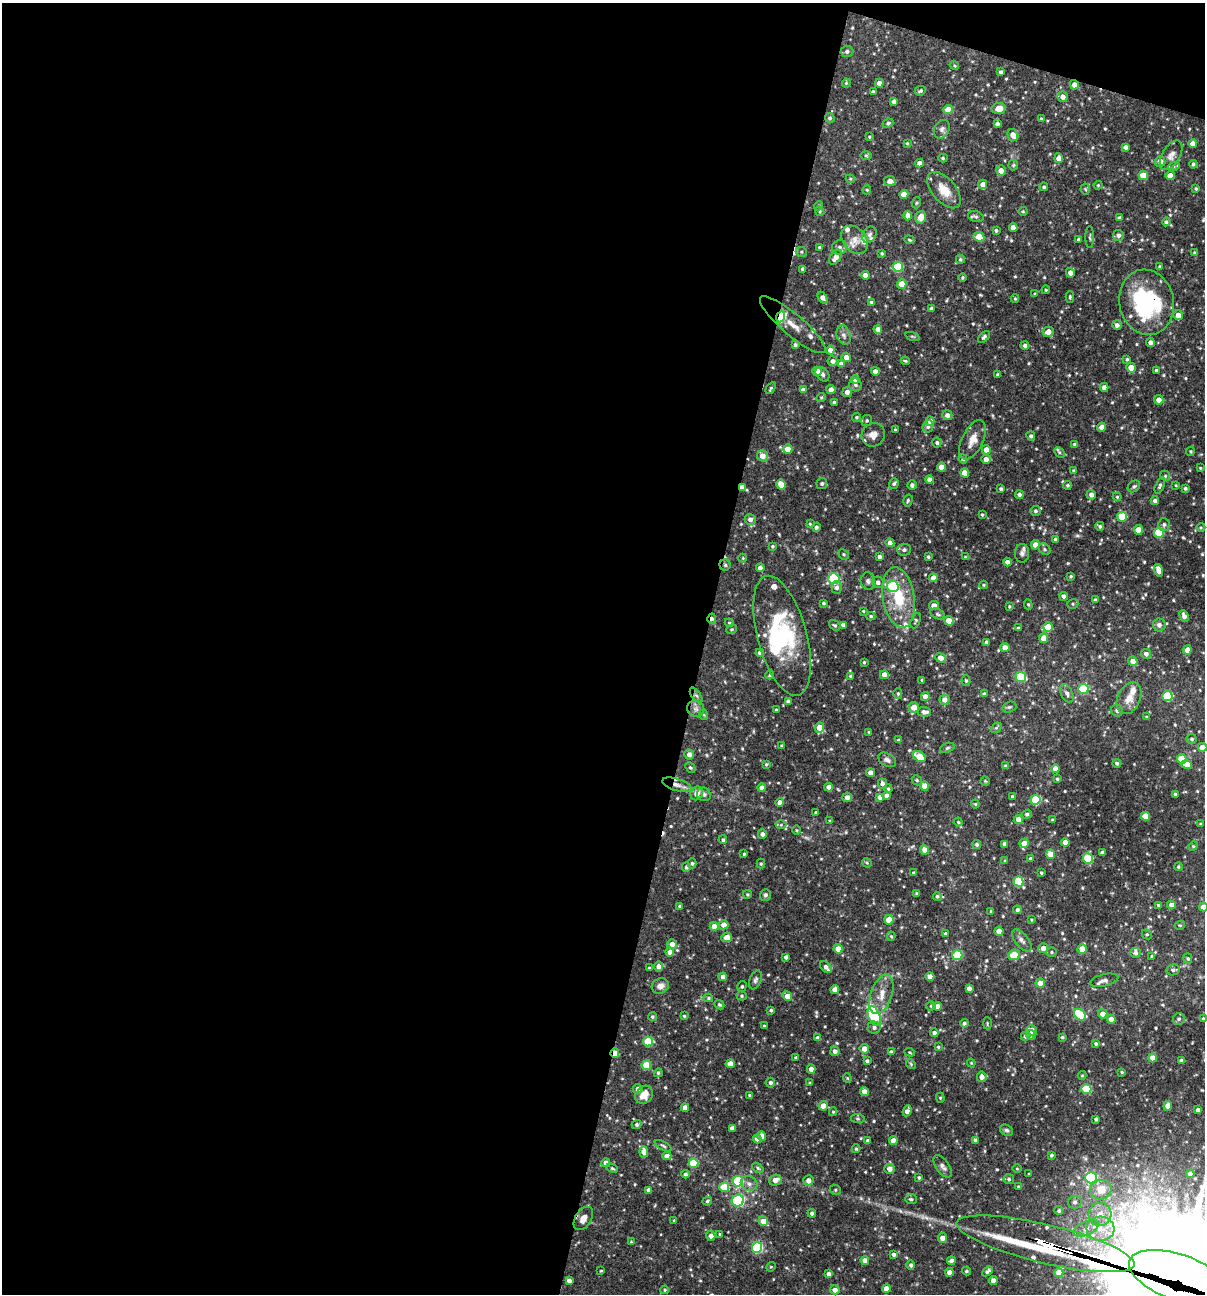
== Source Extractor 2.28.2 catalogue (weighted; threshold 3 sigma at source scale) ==
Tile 1 of 4 x 4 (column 1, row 1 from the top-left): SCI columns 250-1452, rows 3876-5167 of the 5187 x 5168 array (HDU 1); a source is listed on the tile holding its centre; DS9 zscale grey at full resolution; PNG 1207 x 1296 px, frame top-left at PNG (2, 3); each listed source drawn as its Kron ellipse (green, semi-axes under 4 px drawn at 4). Shown black and unused: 60% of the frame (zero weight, under 3 of 4 exposures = <1% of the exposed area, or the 3 px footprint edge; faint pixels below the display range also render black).
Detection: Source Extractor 2.28.2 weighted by HDU 2 'WHT'; one run over the whole footprint, this tile lists its part. Background 0.0862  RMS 0.0039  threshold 0.0174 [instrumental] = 3 sigma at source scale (4.5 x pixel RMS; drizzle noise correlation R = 1.50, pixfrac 1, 0.05/0.05 arcsec/px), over >= 5 px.
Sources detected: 611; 1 too faint to see at this stretch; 3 inside a brighter object's white glare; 4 cosmic-ray / hot-pixel residue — neither listed nor drawn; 19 inside a brighter listed object's ellipse — not listed separately; of the other 584, all 500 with FLUX_AUTO >= 0.365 (the completeness limit of this list) listed and drawn (84 fainter detections not listed), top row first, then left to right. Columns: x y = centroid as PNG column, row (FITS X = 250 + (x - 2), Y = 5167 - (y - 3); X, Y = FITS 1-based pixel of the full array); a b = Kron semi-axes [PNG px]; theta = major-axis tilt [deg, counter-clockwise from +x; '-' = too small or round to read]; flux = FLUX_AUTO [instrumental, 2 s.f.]
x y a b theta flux
847 51 6 5 - 0.98
954 65 5 3 - 0.4
1001 72 4 4 - 0.73
846 83 4 4 - 0.44
879 83 4 4 - 2
1074 85 4 4 - 2.4
920 91 6 4 25 0.67
873 92 4 3 - 0.75
1063 97 5 5 - 2.4
894 101 4 4 - 1.5
999 109 7 5 8 3.6
948 110 4 4 - 6.1
830 118 5 5 - 0.86
1041 119 4 3 - 0.51
888 123 5 4 - 0.85
997 124 4 4 - 1.2
942 129 10 7 63 1.5
1013 135 6 5 - 3.5
869 137 4 3 - 0.4
907 143 4 4 - 0.4
1193 144 4 4 - 2.8
1126 147 4 4 - 1.7
866 155 6 4 -1 0.49
1171 155 16 9 59 2.6
943 158 4 4 - 0.54
1059 158 5 4 - 2.7
1160 162 5 5 - 2.7
919 163 4 4 - 2.3
1193 164 4 3 - 0.71
1013 165 5 5 - 0.53
1174 166 6 3 19 0.55
1001 171 5 5 - 2.9
1143 175 5 4 - 5.6
1170 176 4 4 - 4
850 179 4 4 - 0.41
890 181 6 5 - 2.7
983 184 5 4 - 3.1
1098 185 4 4 - 0.42
1044 187 4 4 - 0.63
1085 189 5 5 - 0.5
1196 189 4 4 - 0.5
867 190 4 4 - 0.45
944 190 22 12 -49 6.1
904 194 4 4 - 3.6
916 203 6 3 71 0.43
819 206 5 4 - 0.5
820 211 5 4 - 0.51
1023 211 4 4 - 0.44
908 216 5 4 - 2.7
921 217 6 5 - 3.7
976 217 8 5 -17 0.84
1119 218 4 3 - 0.76
1166 222 4 4 - 0.79
1013 227 4 4 - 2
996 230 3 3 - 0.72
869 235 9 6 58 1.4
1118 235 5 5 - 1.4
979 237 5 4 - 6.4
1090 237 11 3 90 0.62
1079 239 4 3 - 0.98
854 240 16 11 -50 3.9
909 240 5 4 - 0.44
820 247 3 3 - 0.71
839 247 7 7 - 1.5
801 252 6 4 -21 0.59
882 253 3 3 - 0.4
1194 253 4 4 - 0.48
836 257 8 5 55 3.3
960 259 4 4 - 0.6
1160 266 3 3 - 0.46
898 267 5 5 - 21
803 269 4 3 - 1.1
1070 273 5 4 - 2.3
865 275 4 4 - 3.1
962 277 4 3 - 0.48
902 284 4 4 - 5.9
1046 290 4 3 - 0.44
1035 294 4 3 - 0.49
1070 297 5 4 - 0.53
823 298 6 4 -57 1.9
1015 299 4 4 - 0.47
871 302 4 4 - 0.49
1147 302 33 27 -78 41
931 309 3 3 - 0.87
1178 315 5 5 - 2.9
781 317 6 4 66 25
793 325 42 10 -40 13
1117 325 5 4 - 1.3
878 329 4 4 - 2.6
1048 332 5 5 - 3
844 335 10 7 -73 1.6
912 336 7 3 -19 0.44
984 337 7 4 45 0.96
1150 342 4 4 - 1.3
795 345 3 3 - 0.73
1025 345 4 4 - 1.1
830 350 4 4 - 2.2
846 357 5 4 - 2.2
1127 359 3 3 - 0.48
833 361 5 5 - 1.5
905 361 4 3 - 0.45
841 364 4 4 - 2.3
1131 367 5 4 - 3.2
817 371 5 4 - 2.8
875 371 4 4 - 2.1
1156 371 4 3 - 0.78
822 374 8 6 -49 0.9
998 375 4 3 - 0.93
855 379 4 4 - 1.7
855 385 6 6 - 0.92
1104 387 4 4 - 2
771 388 6 3 55 0.55
803 390 4 4 - 2.3
831 390 4 4 - 1.8
847 392 5 5 - 1.6
821 397 5 3 - 0.4
1159 400 5 4 - 2.5
834 402 3 3 - 0.64
947 415 5 5 - 1.6
857 417 5 4 - 0.55
867 420 5 5 - 0.69
930 421 4 4 - 2.8
928 426 6 5 - 1.2
1101 427 4 4 - 1.9
895 430 3 3 - 0.38
873 435 12 11 - 3.3
1031 436 4 4 - 0.91
973 440 21 10 64 4.4
937 443 5 5 - 0.89
1075 444 3 3 - 0.74
788 449 5 4 - 4.6
986 450 4 4 - 2.9
1190 451 4 3 - 0.44
1059 452 6 4 -46 0.55
762 456 5 5 - 2.9
963 459 4 4 - 0.58
986 459 4 4 - 2
941 467 4 4 - 3.2
1200 468 3 2 - 0.38
1074 470 4 4 - 0.53
965 473 5 4 - 4.8
1165 476 5 4 - 0.52
929 480 4 4 - 2
781 484 5 4 - 5.5
822 484 5 5 - 0.83
894 484 5 4 - 0.7
912 485 4 4 - 1
1067 485 4 4 - 0.57
1160 485 9 4 69 0.81
1176 485 4 3 - 0.39
1134 486 7 5 38 0.76
742 487 4 3 - 2.5
1185 488 4 3 - 0.6
1001 489 4 3 - 0.73
1019 494 4 4 - 1
1091 495 5 4 - 1.7
1117 497 4 4 - 0.44
908 500 6 4 75 0.6
1155 501 4 4 - 1.6
1035 511 5 5 - 0.82
982 515 3 3 - 0.5
1122 517 5 5 - 11
750 519 5 5 - 1.6
810 524 4 3 - 0.38
1164 524 6 5 - 0.79
1100 526 4 4 - 0.8
816 527 4 4 - 0.79
1201 527 4 3 - 0.38
1138 530 4 4 - 4.7
1159 533 5 5 - 15
1055 539 3 3 - 0.86
890 543 4 4 - 2.4
1035 545 5 4 - 2.7
772 546 4 3 - 0.49
1044 549 6 5 - 0.7
904 550 7 6 - 1
1022 553 9 7 90 1.2
844 554 5 4 - 0.61
879 557 4 4 - 1.1
928 557 3 3 - 0.61
965 557 4 3 - 0.37
743 558 4 4 - 0.38
1008 562 4 4 - 2.5
725 565 5 5 - 0.7
760 568 4 4 - 2.3
1158 570 6 4 -74 2.6
1071 576 4 3 - 0.41
933 578 4 4 - 2.8
834 579 5 5 - 31
868 581 9 7 -79 1.1
878 582 6 5 - 1.2
983 585 4 4 - 0.41
893 586 6 5 - 25
837 587 6 5 - 1.3
1064 596 4 4 - 1.2
899 597 30 15 -81 16
1095 600 4 3 - 0.75
823 603 3 3 - 0.66
1028 604 5 4 - 0.53
1073 604 6 4 21 0.62
934 606 5 4 - 3.4
1009 606 3 3 - 0.44
863 611 3 3 - 0.45
938 614 7 5 -27 0.72
871 616 4 4 - 0.49
1184 616 6 4 -65 1.6
712 619 5 4 - 1.2
916 621 8 4 67 0.6
949 621 5 4 - 4.8
729 623 4 4 - 0.45
835 625 6 4 -38 0.63
843 625 4 4 - 2
1159 625 6 6 - 1.6
1048 627 5 4 - 6.7
1018 628 3 3 - 0.58
732 629 5 3 - 0.4
782 636 62 24 -75 34
1044 638 5 4 - 3.9
986 642 4 3 - 0.93
1005 647 4 4 - 2.5
1187 650 4 4 - 2.8
760 653 4 4 - 1.5
1146 654 5 4 - 1.5
941 658 5 4 - 3.1
1133 661 5 4 - 2.5
864 662 3 3 - 0.46
770 675 4 4 - 0.54
884 675 4 4 - 2.9
850 676 3 3 - 0.45
1021 677 5 5 - 18
922 680 3 3 - 0.39
966 681 5 4 - 0.5
1083 689 5 5 - 20
898 693 5 4 - 0.6
1067 693 10 6 -65 1.2
984 694 4 4 - 0.79
696 695 9 4 -54 0.9
925 696 4 4 - 2.4
1167 696 5 5 - 17
1129 698 17 11 65 4.1
944 700 5 5 - 2.4
788 701 4 4 - 1.1
914 707 5 5 - 4.3
1009 707 7 5 19 0.68
696 709 9 7 -21 1.5
776 710 3 3 - 0.46
1117 711 6 6 - 0.86
924 712 7 5 -5 1.8
704 715 5 3 - 0.4
1146 717 4 3 - 0.4
820 728 5 4 - 6.8
996 728 6 4 43 0.58
869 732 4 3 - 0.37
1192 739 5 5 - 0.82
898 740 4 3 - 0.46
782 746 4 3 - 0.43
1202 747 5 4 - 3.3
947 748 7 4 21 0.67
689 754 5 4 - 2
919 756 7 4 -38 9.3
1182 759 5 4 - 6.1
887 760 10 6 -30 1.4
1117 763 4 4 - 0.76
766 764 4 4 - 0.57
1187 765 5 4 - 4.9
1006 766 4 4 - 0.91
690 768 6 4 -47 0.6
1056 769 4 4 - 3.7
870 773 4 4 - 2.6
1057 779 4 3 - 0.49
917 780 5 4 - 0.52
985 781 4 4 - 0.45
882 784 5 4 - 1.6
677 785 15 6 -17 2.3
924 786 4 4 - 4.2
829 787 4 4 - 2.4
762 788 4 4 - 1.9
888 789 4 3 - 0.51
697 793 7 6 - 2.9
704 794 7 6 - 1.1
1175 794 3 3 - 0.7
887 796 4 4 - 1.9
1012 796 4 4 - 0.59
847 797 5 4 - 1.9
880 797 4 4 - 2.3
1035 800 5 5 - 19
780 802 4 4 - 1.9
975 804 4 4 - 0.41
816 813 4 3 - 0.8
1027 814 5 4 - 0.82
1145 816 4 4 - 6.7
1018 819 4 4 - 2.8
1052 820 3 3 - 0.38
830 821 4 4 - 0.48
958 822 4 4 - 0.46
1201 824 3 3 - 0.36
781 825 5 3 - 0.49
796 830 5 3 - 0.38
762 834 5 4 - 1.5
723 840 4 4 - 0.67
1065 842 4 4 - 3.4
1024 843 5 4 - 3
977 844 4 4 - 0.82
1005 844 4 4 - 1.3
1193 846 5 4 - 0.47
925 850 4 4 - 3.1
1102 853 4 4 - 1.2
744 854 3 3 - 0.49
1050 854 5 4 - 5.5
1088 858 5 5 - 19
1030 859 4 4 - 0.74
1005 861 4 4 - 0.46
692 863 5 4 - 0.66
867 863 5 4 - 0.45
761 864 5 4 - 0.49
686 867 5 4 - 0.73
1178 867 4 3 - 0.46
913 873 4 3 - 0.38
1041 873 3 3 - 0.54
1018 881 5 5 - 18
917 893 3 3 - 0.53
747 894 4 3 - 0.48
765 895 6 5 - 0.75
937 896 4 4 - 0.73
1158 905 3 3 - 0.51
1172 905 4 4 - 2.2
679 906 3 3 - 0.52
1204 907 4 4 - 3.4
1017 910 4 4 - 0.93
991 911 4 3 - 0.42
889 920 4 4 - 6.7
1031 920 4 3 - 0.39
724 925 5 4 - 3.4
1180 925 5 3 - 0.38
714 927 4 4 - 4.4
999 931 4 4 - 3.4
946 934 4 4 - 0.98
1147 934 5 4 - 0.51
891 936 5 4 - 0.48
727 937 5 4 - 2.7
1022 940 13 6 -51 1.7
672 944 5 5 - 2.3
1043 948 5 5 - 2.4
838 949 4 4 - 3.8
1082 949 4 4 - 4.7
670 952 4 4 - 3.1
1051 952 5 4 - 0.48
1135 953 5 5 - 1.1
957 955 5 5 - 18
1014 955 6 5 - 7.6
1152 956 4 4 - 0.61
786 957 4 4 - 1.4
1188 958 5 4 - 0.57
658 966 5 4 - 1.5
826 967 7 4 -48 1.7
649 968 3 3 - 0.48
1173 970 7 5 10 1
930 976 4 4 - 2.9
723 977 4 4 - 2.4
755 980 10 6 68 1.1
1104 980 14 6 13 1.8
1040 983 4 4 - 3.3
660 986 9 7 26 2.1
742 986 5 4 - 0.63
969 988 4 4 - 1.9
835 990 4 4 - 3.5
881 994 20 10 71 5.3
742 996 5 4 - 0.63
787 996 5 4 - 3.2
708 998 5 4 - 0.55
719 1005 5 4 - 0.63
931 1006 4 4 - 0.54
937 1006 4 4 - 2.8
771 1010 4 4 - 0.58
1103 1014 4 4 - 2.6
1080 1015 7 5 -37 16
684 1016 3 3 - 0.45
874 1016 10 5 -69 29
652 1017 4 4 - 0.6
1111 1019 5 4 - 2.7
1179 1019 6 6 - 0.86
1203 1019 3 3 - 0.63
964 1023 4 4 - 0.95
987 1023 6 3 -89 0.38
764 1026 3 3 - 0.44
874 1027 6 6 - 1.3
1032 1030 5 5 - 2.1
934 1033 4 4 - 1.2
1031 1035 5 5 - 1.6
1025 1036 4 4 - 0.68
1062 1037 3 3 - 0.56
818 1038 4 4 - 1.9
648 1041 5 5 - 12
1096 1044 4 4 - 0.81
938 1047 4 4 - 0.53
864 1049 5 4 - 2.9
835 1051 5 4 - 1.6
891 1052 4 4 - 1.1
910 1052 5 4 - 0.44
615 1053 5 3 - 5.8
796 1058 3 3 - 0.83
1153 1058 4 4 - 3
867 1061 3 3 - 0.9
1182 1061 4 4 - 1.8
971 1063 4 4 - 0.37
730 1064 4 4 - 3.8
911 1064 5 4 - 0.46
646 1065 5 5 - 11
811 1069 4 4 - 2.4
1122 1072 4 3 - 0.4
658 1073 4 4 - 0.67
1082 1075 4 4 - 0.37
982 1077 5 5 - 1.9
847 1078 4 4 - 0.4
770 1083 5 5 - 0.95
810 1083 3 3 - 0.37
638 1089 5 5 - 1.7
1086 1089 5 5 - 16
864 1092 4 4 - 2.6
644 1095 10 8 51 3.8
750 1095 4 3 - 0.54
940 1098 5 4 - 0.49
823 1106 5 4 - 2.8
1168 1106 5 4 - 3.4
685 1107 4 4 - 2.5
1198 1110 4 3 - 1.3
907 1111 6 4 67 1.9
833 1112 4 4 - 0.4
858 1119 7 4 -7 0.57
1096 1119 3 3 - 0.85
637 1124 5 3 - 0.77
732 1128 4 4 - 2.2
1006 1130 7 5 -29 0.79
762 1136 5 4 - 2.9
757 1139 4 4 - 2.9
975 1140 3 3 - 0.82
868 1141 4 4 - 1.4
893 1141 4 4 - 2.8
663 1146 9 4 -30 0.77
856 1149 4 3 - 0.5
644 1152 6 4 -87 3.2
1051 1155 4 3 - 0.62
667 1156 4 4 - 2.4
606 1163 4 4 - 2.3
693 1163 5 5 - 15
943 1166 13 6 -56 1.6
612 1168 6 4 -28 0.53
758 1168 6 4 -37 0.62
890 1169 5 5 - 2.5
1017 1169 5 3 - 0.38
685 1174 4 4 - 0.84
1029 1174 3 3 - 0.41
1190 1174 4 4 - 1.3
1091 1177 6 5 - 31
919 1178 4 3 - 0.6
1009 1179 5 5 - 0.82
775 1180 6 5 - 2.8
738 1181 5 5 - 32
808 1181 5 5 - 2.2
749 1184 8 7 - 1.7
724 1187 5 5 - 11
1018 1187 3 2 - 0.41
649 1190 4 4 - 2
835 1190 6 4 -22 0.6
1101 1190 10 9 - 6
911 1199 6 5 - 0.79
707 1201 5 4 - 0.58
738 1201 6 5 - 33
1075 1202 7 6 - 1.1
1059 1211 4 4 - 0.71
812 1213 4 4 - 0.81
1100 1214 11 11 - 4.6
583 1218 13 8 57 2.7
674 1221 3 3 - 0.56
763 1221 5 4 - 4.4
1086 1228 13 6 23 2.8
1100 1229 14 12 -4 6.9
720 1234 3 3 - 0.38
711 1236 5 4 - 1.8
942 1238 5 4 - 2.5
631 1242 4 3 - 0.38
1045 1244 91 19 -13 1400
757 1248 5 5 - 37
894 1255 4 4 - 1.2
865 1260 4 4 - 2.2
951 1261 4 4 - 1.5
911 1265 5 4 - 0.91
771 1267 5 4 - 0.43
601 1271 3 3 - 0.37
966 1271 4 3 - 0.62
987 1271 6 4 40 1
950 1272 4 4 - 2.7
1059 1273 4 4 - 5.4
829 1274 4 4 - 1.6
1178 1277 52 23 -19 10000
569 1281 4 4 - 1.5
993 1281 4 4 - 2
886 1289 4 4 - 3.6
665 1290 4 3 - 0.43
835 1290 5 4 - 2.2
Overlapping masked pixels (flux is a lower limit): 12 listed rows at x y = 1074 85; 1013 135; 1147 302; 781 317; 742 487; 725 565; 712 619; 696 695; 677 785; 615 1053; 1045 1244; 1178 1277
Isophote crosses this tile's border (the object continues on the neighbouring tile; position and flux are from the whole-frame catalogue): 3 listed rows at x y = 1202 747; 1204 907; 1203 1019